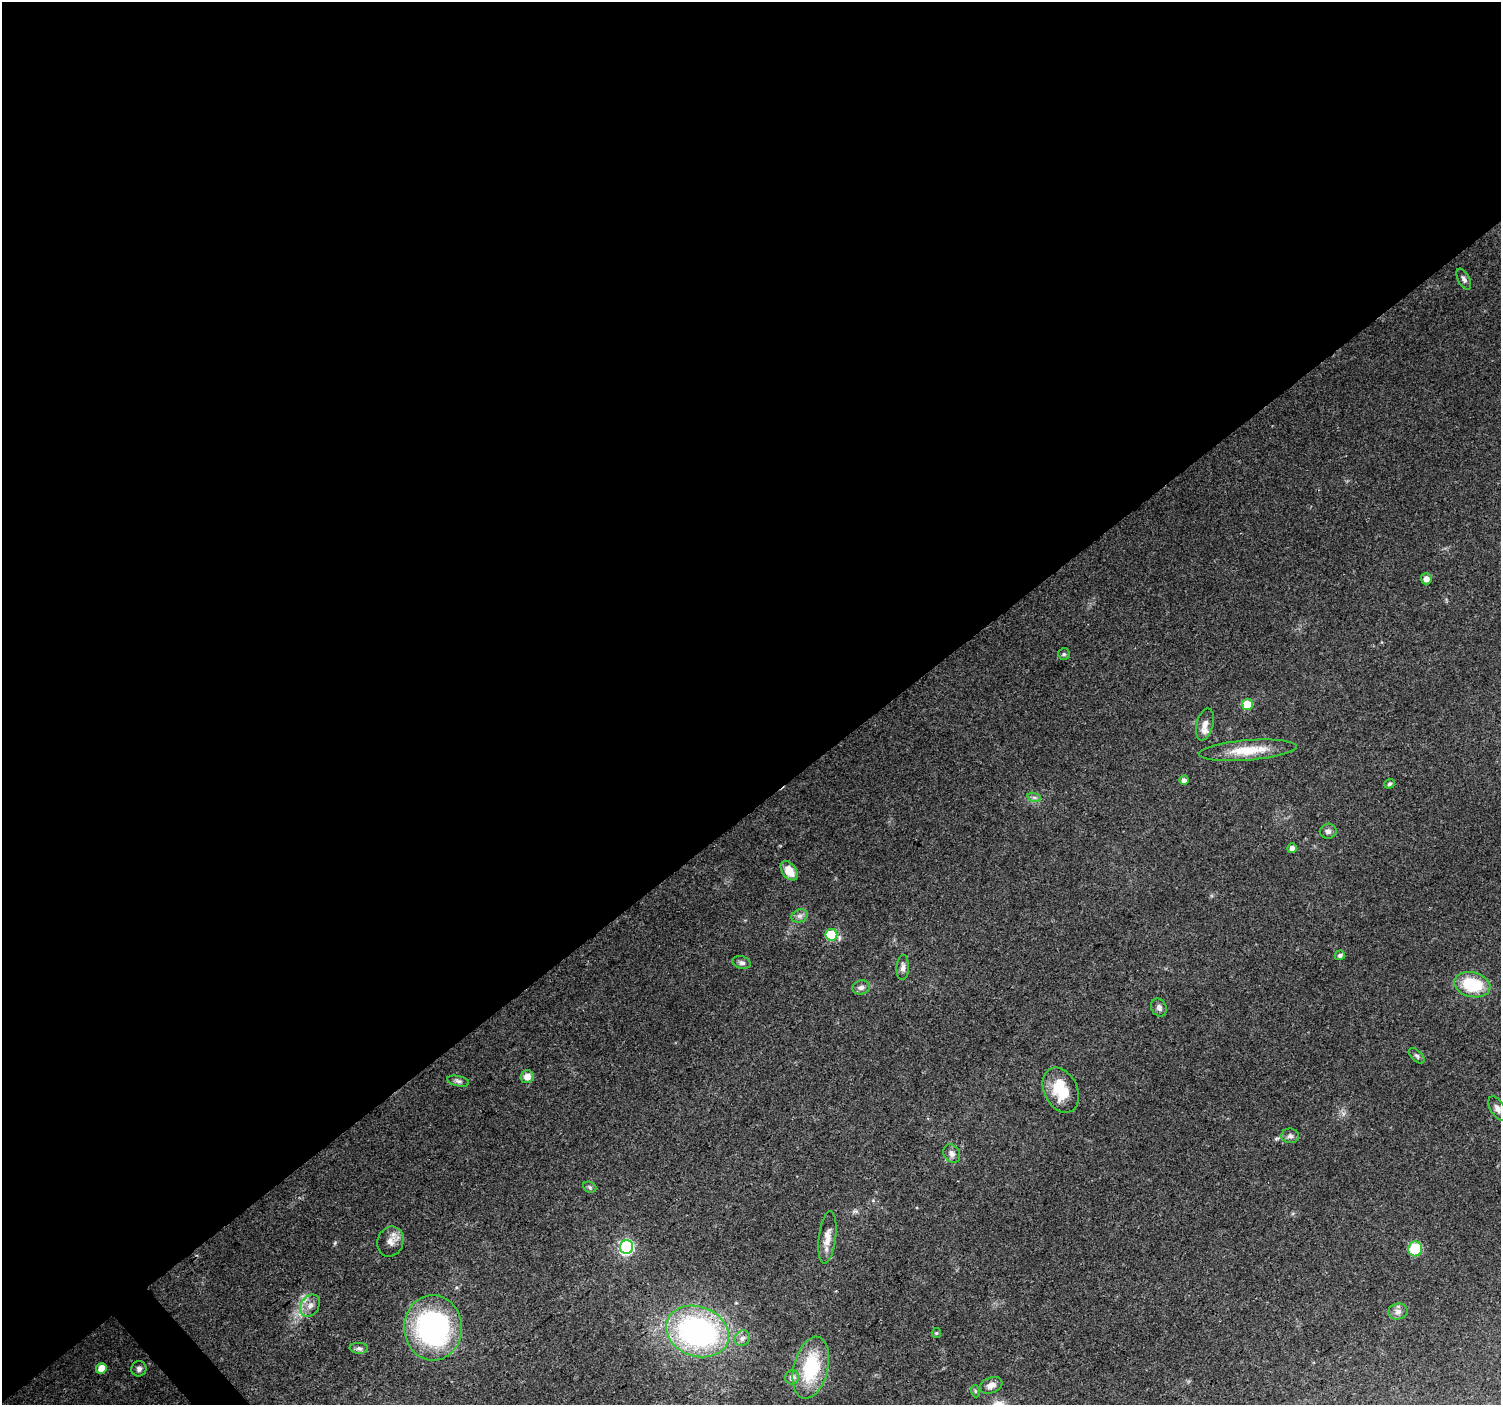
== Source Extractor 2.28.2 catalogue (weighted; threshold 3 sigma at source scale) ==
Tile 2 of 4 x 4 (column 2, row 1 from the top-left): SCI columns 1505-3003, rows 4416-5818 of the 6004 x 5960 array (HDU 1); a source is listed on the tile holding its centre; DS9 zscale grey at full resolution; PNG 1503 x 1407 px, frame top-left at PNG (2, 2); each listed source drawn as its Kron ellipse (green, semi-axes under 4 px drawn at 4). Shown black and unused: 58% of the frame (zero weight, under 3 of 4 exposures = <1% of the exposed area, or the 3 px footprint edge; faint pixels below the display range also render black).
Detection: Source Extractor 2.28.2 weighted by HDU 2 'WHT'; one run over the whole footprint, this tile lists its part. Background 0.0707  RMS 0.0053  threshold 0.024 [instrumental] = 3 sigma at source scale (4.5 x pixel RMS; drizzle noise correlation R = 1.50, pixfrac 1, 0.0396/0.0396 arcsec/px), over >= 5 px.
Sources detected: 45; all 45 listed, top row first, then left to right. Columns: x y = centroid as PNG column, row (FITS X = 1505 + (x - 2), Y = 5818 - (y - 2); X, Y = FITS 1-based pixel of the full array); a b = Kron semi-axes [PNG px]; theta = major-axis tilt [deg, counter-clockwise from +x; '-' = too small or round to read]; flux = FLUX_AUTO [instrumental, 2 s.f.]
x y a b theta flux
1464 279 11 6 -62 1.7
1426 579 5 5 - 3.4
1064 654 6 6 - 1
1247 705 5 5 - 12
1205 724 16 8 76 4.5
1248 750 49 10 5 15
1184 780 4 4 - 2.3
1389 784 5 4 - 1
1034 797 7 4 -19 1.2
1328 831 8 7 - 2
1292 848 5 4 - 3.1
789 871 11 7 -53 8.4
800 916 8 6 20 1.9
831 935 6 6 - 24
1340 955 5 5 - 1.7
742 963 9 6 -16 1.6
903 967 12 6 86 2.2
1472 985 18 12 -13 25
861 987 9 7 16 2
1159 1008 9 7 -63 2
1417 1056 9 5 -44 1.2
527 1077 6 6 - 3.8
458 1081 11 5 -12 1.5
1061 1090 24 16 -64 18
1498 1109 13 7 -59 2.7
1290 1136 9 7 -7 1.9
952 1154 10 8 -58 2.4
590 1187 7 5 -22 1
827 1237 26 8 83 6.1
390 1242 15 13 69 5
626 1247 7 6 - 86
1415 1249 7 7 - 21
310 1306 12 9 56 3.9
1398 1311 10 8 13 2.8
433 1328 33 29 -88 110
697 1331 32 25 -20 130
936 1333 5 4 - 0.64
742 1338 8 7 - 2.5
359 1348 9 5 -4 1.6
101 1368 5 5 - 6.8
811 1368 31 17 76 34
139 1369 8 7 - 1.8
792 1377 7 7 - 3.1
991 1385 12 7 21 3.7
975 1391 6 4 -71 0.72